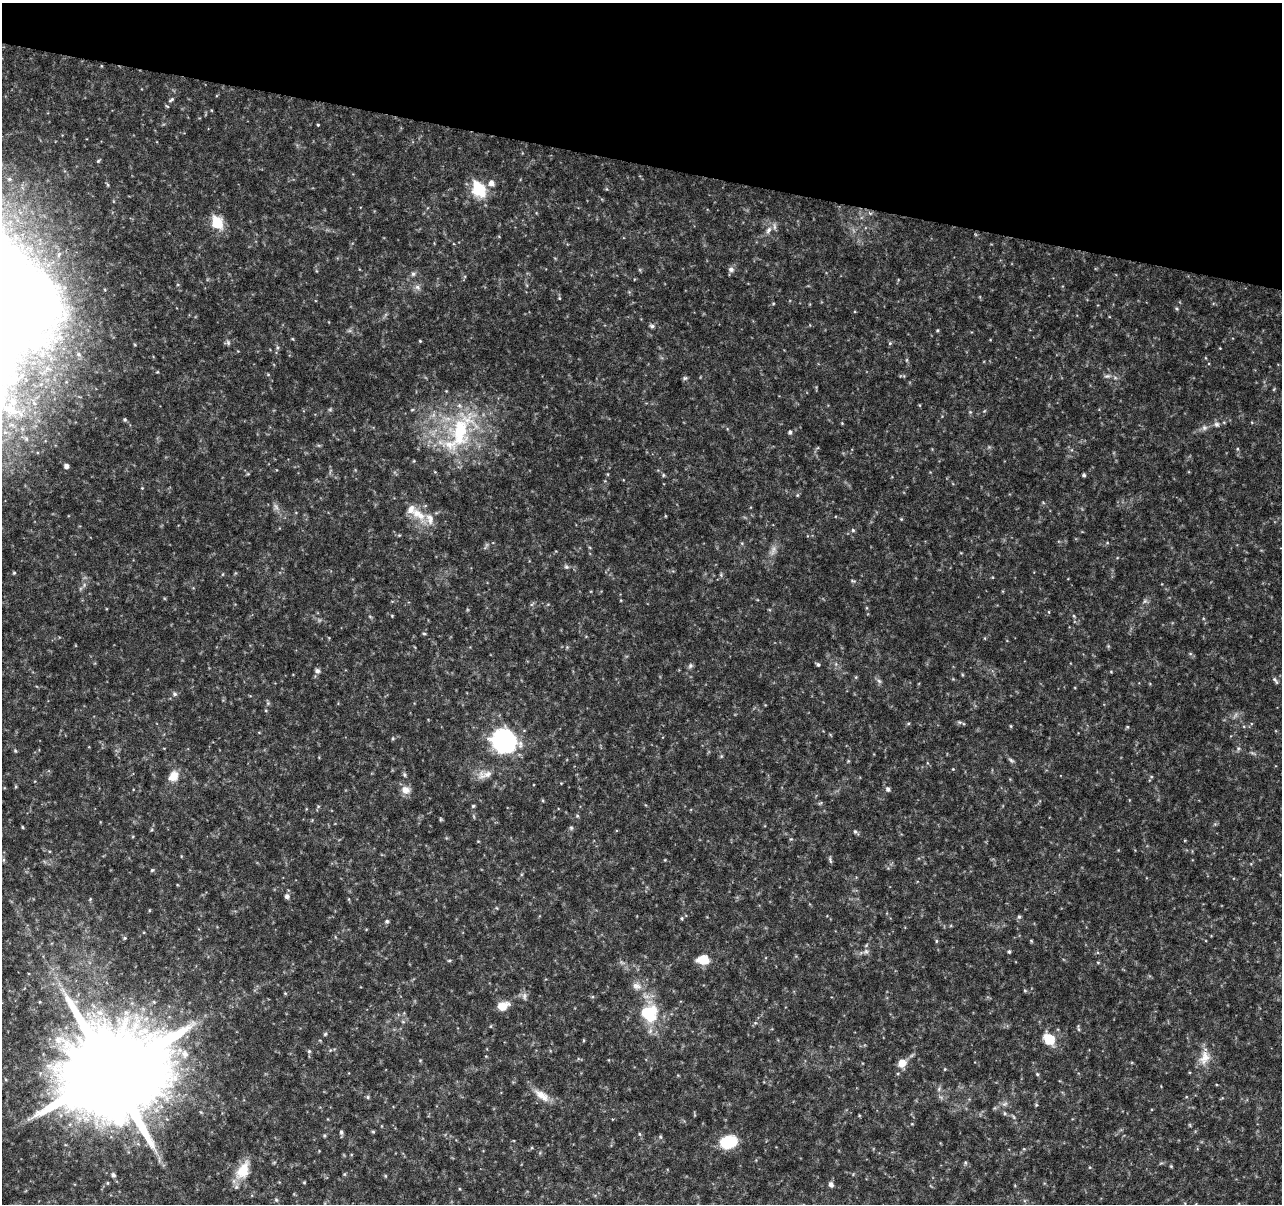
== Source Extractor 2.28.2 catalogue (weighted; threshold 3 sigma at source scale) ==
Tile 2 of 4 x 4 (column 2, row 1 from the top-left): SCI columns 1283-2562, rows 3832-5033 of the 5138 x 5324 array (HDU 1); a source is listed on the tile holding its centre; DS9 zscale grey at full resolution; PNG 1284 x 1206 px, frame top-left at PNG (2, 3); no overlay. Shown black and unused: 13% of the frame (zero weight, under 4 of 8 exposures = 1% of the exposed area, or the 3 px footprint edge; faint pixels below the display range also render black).
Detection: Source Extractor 2.28.2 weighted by HDU 2 'WHT'; one run over the whole footprint, this tile lists its part. Background 0.0619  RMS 0.0032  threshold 0.0132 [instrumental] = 3 sigma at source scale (4.09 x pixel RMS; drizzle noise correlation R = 1.36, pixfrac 0.8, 0.0396/0.0396 arcsec/px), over >= 5 px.
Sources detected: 151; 3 too faint to see at this stretch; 1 inside a brighter object's white glare — not listed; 4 inside a brighter listed object's ellipse — not listed separately; the other 143 listed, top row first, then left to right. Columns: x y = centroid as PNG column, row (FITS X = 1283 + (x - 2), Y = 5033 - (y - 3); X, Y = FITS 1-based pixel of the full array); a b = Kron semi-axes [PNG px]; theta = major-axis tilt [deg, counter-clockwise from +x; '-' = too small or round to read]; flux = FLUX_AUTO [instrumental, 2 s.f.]
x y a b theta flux
171 100 9 5 33 0.63
167 106 6 3 -36 0.27
318 125 3 3 - 0.27
491 183 7 6 - 1.8
479 190 7 6 - 42
870 213 6 4 -18 0.49
217 223 7 6 - 25
768 230 13 6 64 1.5
731 269 8 8 - 1.1
413 274 7 6 - 0.76
417 287 9 6 -17 1.1
559 298 5 4 - 0.33
1177 309 5 4 - 0.36
652 326 7 5 -10 0.66
937 330 4 4 - 0.31
36 337 17 13 -49 6.9
293 339 5 3 - 0.26
420 341 4 3 - 0.28
228 343 8 5 -64 0.62
890 343 5 4 - 0.39
277 347 6 4 -72 0.44
906 360 6 3 71 0.31
1107 376 9 6 9 0.85
685 378 7 5 2 0.52
12 381 4 3 - 0.5
1274 389 6 3 71 0.28
13 402 6 5 - 0.6
412 410 5 3 - 0.28
970 412 4 4 - 0.34
125 419 5 5 - 0.45
842 423 4 4 - 0.24
1217 424 7 6 - 0.88
1204 428 8 7 - 1
460 431 54 25 80 28
790 432 5 5 - 0.61
1237 449 5 3 - 0.34
66 466 4 4 - 1.2
435 472 5 3 - 0.23
663 475 6 4 90 0.33
1084 475 4 4 - 0.49
142 488 4 4 - 0.21
797 495 5 5 - 0.34
276 507 12 6 -60 1.2
418 514 27 12 -39 6
665 516 5 3 - 0.23
901 519 5 4 - 0.27
853 530 5 4 - 0.41
1107 543 5 3 - 0.29
566 567 7 5 -42 0.57
14 573 4 4 - 0.33
853 581 8 3 -30 0.4
1145 601 7 5 45 0.7
1049 612 5 3 - 0.26
392 616 5 4 - 0.26
1074 616 5 3 - 0.35
424 633 5 3 - 0.33
1190 654 6 4 -1 0.37
818 664 5 4 - 0.52
690 666 7 6 - 0.66
317 671 6 6 - 0.91
1111 672 4 3 - 0.24
856 677 6 3 72 0.32
1275 680 11 4 -55 0.65
879 681 8 4 -45 0.67
175 694 7 5 -32 0.63
960 722 7 5 -20 0.52
1011 726 5 3 - 0.28
1127 727 5 3 - 0.31
393 738 5 5 - 0.36
503 741 13 11 -32 120
1238 748 6 5 - 0.56
15 751 5 4 - 0.35
1011 760 9 5 -37 0.64
848 761 4 4 - 0.29
953 769 4 4 - 0.23
404 775 7 4 -81 0.51
485 775 24 10 13 3.2
173 776 13 10 54 3.6
1151 777 6 4 0 0.35
888 789 5 5 - 0.86
405 790 11 9 -22 2.4
820 803 7 3 36 0.34
318 806 5 3 - 0.29
473 806 5 4 - 0.39
22 827 4 3 - 0.3
571 828 6 5 - 0.47
855 831 6 5 - 0.49
4 860 6 4 90 0.42
830 860 9 4 -77 0.51
152 870 5 4 - 0.34
287 896 6 6 - 1
90 899 5 3 - 0.27
1019 917 6 5 - 0.55
681 918 5 4 - 0.38
387 921 5 5 - 0.55
125 938 4 4 - 0.33
936 941 6 4 90 0.32
1031 941 4 4 - 0.3
866 952 8 7 - 1
1009 952 5 4 - 0.48
449 960 6 3 1 0.32
703 960 14 9 -3 5.1
637 986 14 9 -18 2.1
285 993 5 4 - 0.28
524 996 12 6 -85 1.1
40 1002 4 4 - 0.29
503 1006 13 9 20 3.7
648 1013 20 18 -18 14
403 1022 6 3 -19 0.35
1078 1028 9 3 -81 0.45
325 1034 6 4 46 0.4
1049 1039 10 8 -49 9
583 1040 5 3 - 0.27
309 1051 5 5 - 0.43
185 1054 12 10 -76 2.8
1205 1058 21 14 69 4.5
420 1060 5 3 - 0.24
902 1063 10 9 - 2.9
945 1069 5 3 - 0.27
111 1073 32 28 60 6000
1037 1074 5 4 - 0.4
939 1089 7 4 72 0.57
540 1095 19 11 -39 3.6
368 1097 5 5 - 0.43
1005 1104 8 6 21 0.94
1036 1105 5 4 - 0.34
1004 1113 6 4 -89 0.38
1014 1117 6 4 -70 0.43
912 1124 4 3 - 0.22
341 1132 6 5 - 0.66
373 1132 5 4 - 0.36
640 1134 5 3 - 0.33
325 1135 5 4 - 0.38
660 1137 6 4 -88 0.39
729 1142 17 13 24 11
243 1170 23 13 62 7.1
345 1174 6 4 71 0.32
113 1175 6 5 - 0.78
385 1176 5 3 - 0.27
304 1182 5 3 - 0.27
107 1183 5 4 - 0.33
831 1185 7 6 - 0.95
276 1200 6 5 - 0.44
Unlisted compact peaks at least as high as the median listed source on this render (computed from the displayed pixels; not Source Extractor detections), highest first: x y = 98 161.